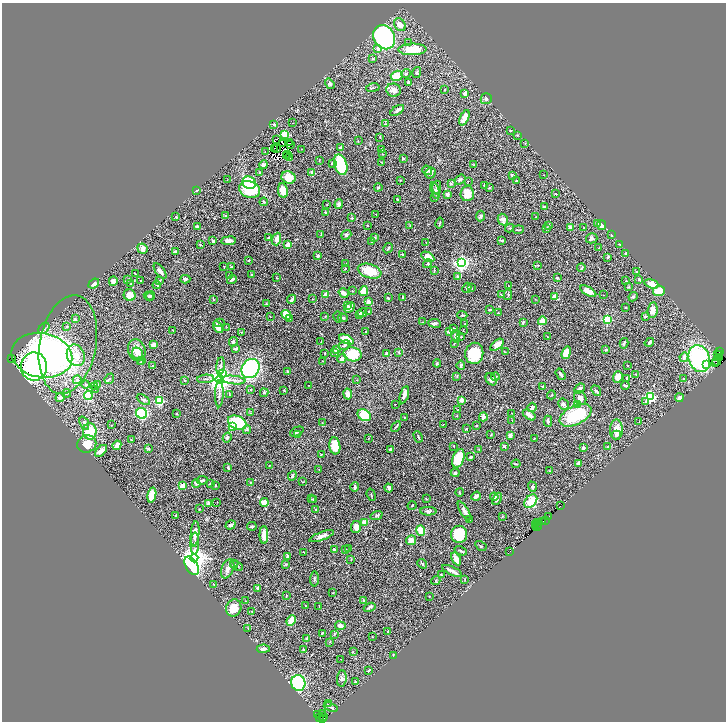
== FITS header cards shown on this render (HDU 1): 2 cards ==
NAXIS1  =                 1448
NAXIS2  =                 1439

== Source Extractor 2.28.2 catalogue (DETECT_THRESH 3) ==
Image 1448 x 1439 px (HDU 1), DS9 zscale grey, zoomed out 1/2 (1 PNG px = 2 x 2 image px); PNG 728 x 724 px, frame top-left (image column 1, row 1438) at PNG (2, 3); each listed source drawn as its Kron ellipse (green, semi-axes under 4 px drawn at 4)
Background 2.39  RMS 0.065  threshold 0.195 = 3 sigma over >= 5 px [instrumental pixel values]
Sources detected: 545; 65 cannot appear on this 1/2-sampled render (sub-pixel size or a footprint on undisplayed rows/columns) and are neither listed nor drawn; the other 480 listed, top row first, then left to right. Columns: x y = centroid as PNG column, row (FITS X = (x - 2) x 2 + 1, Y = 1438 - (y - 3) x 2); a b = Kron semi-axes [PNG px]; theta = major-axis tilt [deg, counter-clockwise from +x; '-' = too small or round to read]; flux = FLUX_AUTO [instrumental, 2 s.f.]
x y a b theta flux
400 25 7 5 -54 85
384 37 12 10 -59 2900
409 42 2 1 - 50
378 49 2 2 - 54
413 49 14 6 1 250
373 59 4 3 - 13
417 72 5 4 - 15
406 74 5 3 - 23
397 76 6 5 - 170
408 82 3 3 - 11
330 84 5 4 - 37
373 88 7 2 11 13
394 90 7 6 - 75
445 90 3 2 - 5.6
465 93 3 3 - 41
486 99 5 5 - 28
397 110 8 3 33 33
464 118 8 3 66 180
293 123 2 1 - 3.2
274 124 2 2 - 49
386 124 3 2 - 6.7
510 131 3 2 - 5.4
285 135 3 3 - 760
517 135 3 3 - 8.5
380 137 3 2 - 4.6
277 139 3 2 - 16
358 141 3 2 - 4.8
283 143 2 1 - 1.3
290 143 2 1 - 3
525 143 3 2 - 4
290 145 2 1 - 4
275 148 2 1 - 7.1
277 148 2 1 - 2.8
341 148 3 3 - 40
301 149 2 1 - 4.7
382 149 3 2 - 9.1
265 152 3 2 - 5.7
287 154 2 1 - 4.5
382 154 2 2 - 5.1
286 156 2 1 - 6.9
289 158 2 2 - 37
403 158 4 2 - 12
319 160 2 2 - 5.4
382 162 3 2 - 7.6
332 163 2 2 - 34
263 165 4 4 - 34
341 165 10 6 -73 680
474 165 4 2 - 7.4
427 170 5 4 - 32
312 172 2 2 - 140
260 173 4 2 - 14
430 173 5 5 - 30
543 175 2 1 - 3
512 176 4 3 - 9.5
289 177 7 6 - 190
227 180 2 1 - 3.8
400 180 3 2 - 6
460 180 6 3 35 22
516 180 3 2 - 7.7
468 181 2 2 - 4.8
249 183 7 6 - 470
451 184 4 3 - 10
484 185 3 3 - 10
378 187 4 3 - 14
437 187 7 4 -89 35
489 188 3 3 - 11
250 189 11 8 -21 580
197 190 2 2 - 22
435 190 9 3 -73 22
283 191 7 5 -81 140
447 194 4 3 - 39
467 194 7 6 - 150
555 194 2 2 - 12
434 198 3 2 - 5.7
397 199 3 2 - 8.6
264 202 4 3 - 11
327 204 3 2 - 6.4
339 204 5 3 - 39
544 207 3 2 - 15
325 212 2 2 - 28
376 214 3 2 - 6.1
226 215 3 3 - 15
480 216 5 4 - 22
176 217 2 2 - 16
536 217 2 2 - 5.2
352 218 3 3 - 11
503 220 6 5 - 65
440 223 5 2 - 11
598 224 3 3 - 25
367 225 2 2 - 6.9
410 225 3 2 - 7.8
549 225 3 3 - 9.6
602 225 5 4 - 32
197 226 3 2 - 34
570 227 4 4 - 30
510 228 4 2 - 8.7
547 228 3 2 - 19
584 228 2 1 - 4.9
518 230 5 2 - 13
321 234 3 2 - 6.4
346 235 5 3 - 27
611 235 3 2 - 11
268 238 4 3 - 15
374 238 4 3 - 13
592 238 6 5 - 34
277 239 6 4 71 79
502 240 4 3 - 16
213 241 4 2 - 29
228 241 7 4 6 56
372 241 3 3 - 14
426 243 2 1 - 3.4
620 244 3 2 - 9.6
200 245 3 2 - 7.9
288 245 4 3 - 110
388 248 5 2 - 13
599 248 3 2 - 4.5
142 249 5 5 - 52
175 251 3 3 - 16
402 254 3 2 - 9.6
626 254 3 2 - 19
318 256 3 3 - 25
428 257 7 4 -31 200
608 257 3 3 - 18
249 260 2 2 - 7.1
345 263 3 2 - 4.6
461 263 3 3 - 4100
427 264 4 4 - 14
538 265 3 2 - 10
224 266 2 2 - 6.6
231 267 3 2 - 9.9
345 268 2 2 - 5.4
581 268 4 2 - 7.2
160 271 9 3 -54 42
370 271 12 7 -17 270
434 271 4 2 - 8.8
637 272 3 3 - 13
135 273 3 2 - 5.6
252 275 3 3 - 9.7
229 276 2 2 - 5
458 276 3 3 - 26
276 278 3 2 - 4.8
557 278 3 2 - 14
128 279 2 2 - 5.3
185 279 5 3 - 20
639 279 4 3 - 12
232 280 5 2 - 36
113 281 5 4 - 44
141 281 2 2 - 8.5
159 281 4 3 - 14
626 281 3 2 - 7.9
94 284 6 4 39 47
131 284 3 2 - 5.4
651 284 7 4 -16 150
157 285 4 3 - 9
509 286 3 2 - 9
471 287 3 2 - 6.8
629 287 3 3 - 9.8
467 288 5 3 - 16
352 291 3 2 - 5.7
364 291 5 4 - 200
588 291 9 4 -30 130
659 291 6 5 - 190
344 293 5 3 - 72
130 295 6 5 - 130
326 295 2 2 - 240
501 295 2 2 - 18
508 295 5 2 - 13
603 295 2 2 - 4
149 296 5 4 - 19
150 296 4 4 - 18
554 296 3 3 - 46
403 297 3 2 - 9.2
633 297 5 3 - 18
388 298 3 2 - 11
213 299 3 2 - 9.8
292 299 5 2 - 46
313 299 2 2 - 5.5
535 299 3 2 - 4
368 302 3 3 - 47
266 304 3 2 - 7.8
347 305 3 3 - 9.6
349 307 6 3 45 86
626 307 2 2 - 6.2
490 310 3 2 - 29
653 310 8 5 82 89
369 312 3 2 - 6.3
362 313 5 3 - 50
498 313 2 2 - 7.2
286 315 5 3 - 130
359 315 3 3 - 18
462 315 5 3 - 13
325 316 2 2 - 4.9
645 316 4 3 - 13
270 317 2 1 - 3.1
338 317 5 3 - 17
343 318 5 3 - 22
75 319 4 3 - 17
290 319 2 2 - 25
607 320 3 3 - 840
542 321 4 4 - 89
422 322 2 2 - 5.4
523 322 3 2 - 19
219 323 6 3 -4 15
435 323 6 3 -7 20
465 324 2 2 - 3.9
67 327 2 2 - 50
218 327 7 4 -58 87
227 327 3 2 - 8.9
44 328 7 4 44 28
453 329 4 3 - 23
173 330 2 2 - 5
366 331 2 2 - 14
449 331 4 3 - 44
463 331 2 1 - 3.6
241 332 2 2 - 4.4
456 336 6 3 -76 36
460 337 3 2 - 7.1
547 337 2 2 - 3.8
346 340 8 4 -25 290
233 342 4 4 - 17
321 342 4 2 - 6.6
649 342 5 3 - 21
454 343 2 1 - 5.1
624 343 5 2 - 17
68 344 50 28 79 800
154 345 3 3 - 100
344 345 6 3 24 27
497 345 8 4 41 83
236 348 4 3 - 32
137 350 11 8 -70 130
336 350 2 2 - 170
606 350 2 2 - 44
334 352 4 3 - 15
399 352 3 3 - 11
505 352 4 2 - 8.6
719 352 2 1 - 30
137 353 6 5 - 56
325 353 2 1 - 6.2
474 353 11 9 82 460
566 353 6 4 71 120
352 354 9 7 -11 370
386 354 4 3 - 41
718 354 2 1 - 23
719 354 2 1 - 2.4
42 355 30 22 -10 3300
76 355 11 8 -67 150
684 357 4 4 - 54
342 358 5 4 - 49
719 358 4 2 - 100
11 359 2 1 - 40
699 359 14 10 -71 1200
142 360 4 3 - 11
322 361 2 2 - 7.6
716 361 4 2 - 43
141 362 4 3 - 9.7
437 363 4 3 - 11
707 364 4 3 - 50
716 364 2 1 - 15
461 365 4 3 - 18
34 366 14 13 - 2200
152 366 2 2 - 5.4
221 366 8 3 84 25
628 366 2 2 - 4.7
250 368 10 8 61 1800
288 371 4 3 - 13
223 374 4 3 - 1000
560 374 6 3 -56 28
636 374 2 2 - 5.3
457 376 4 2 - 7.2
495 377 4 3 - 14
618 377 6 5 - 110
627 378 2 2 - 37
109 379 5 3 - 16
205 379 8 2 5 19
491 379 6 5 - 37
683 379 3 2 - 6.4
77 380 4 3 - 18
220 380 4 4 - 13000
233 380 12 3 -6 48
357 380 2 2 - 4
185 381 3 2 - 7.5
97 384 4 3 - 14
86 385 4 4 - 15
309 385 2 2 - 4
542 386 3 2 - 8.4
625 386 4 3 - 17
95 387 3 2 - 7.1
95 389 3 2 - 10
251 389 3 3 - 8
579 389 6 3 42 37
284 390 3 2 - 10
596 391 6 2 -52 16
67 393 4 2 - 8.7
264 393 4 4 - 14
219 394 13 3 88 35
229 394 4 2 - 7.6
348 394 6 4 -79 69
88 395 4 4 - 390
404 395 9 3 74 51
551 395 4 2 - 8.7
650 396 3 3 - 1100
60 397 5 4 - 33
580 398 7 6 - 66
679 398 4 2 - 71
143 400 7 4 -31 24
462 400 2 2 - 160
159 401 3 3 - 1100
646 402 2 2 - 61
395 404 2 2 - 10
563 404 6 5 - 32
577 404 4 3 - 13
532 407 5 4 - 48
458 409 2 1 - 3.9
142 413 5 5 - 810
250 413 3 2 - 7.9
511 413 2 2 - 4.5
176 414 2 2 - 7
364 415 7 5 -30 410
529 415 7 3 -35 54
575 415 17 9 26 600
457 416 3 2 - 6.1
404 417 2 2 - 14
483 417 4 3 - 39
512 420 2 1 - 5
548 421 6 3 -89 25
639 422 3 1 - 5.7
84 423 7 4 -67 31
237 423 10 6 -24 800
322 423 3 2 - 5.1
443 424 2 2 - 8.1
112 425 2 2 - 5.8
477 425 3 2 - 6.8
232 427 4 3 - 99
396 427 6 3 54 15
466 429 3 2 - 9.3
247 430 4 3 - 14
616 430 10 6 -90 110
90 431 8 7 - 370
297 432 7 4 25 41
298 434 4 3 - 13
491 435 3 2 - 5.4
510 435 4 3 - 44
616 435 5 4 - 24
227 437 5 4 - 23
418 437 6 2 -62 10
368 438 2 2 - 3.2
534 438 2 1 - 7.7
131 440 3 2 - 6.3
87 444 10 8 21 160
117 445 5 3 - 85
335 446 8 5 -83 190
454 446 2 2 - 6
504 446 3 2 - 18
607 447 3 2 - 12
583 448 2 2 - 100
148 449 3 3 - 11
390 449 4 3 - 27
479 449 2 1 - 4.6
101 451 7 4 43 68
321 455 2 2 - 14
471 457 3 2 - 10
458 458 10 5 70 340
578 463 4 4 - 22
516 464 4 2 - 8.7
269 465 2 2 - 5.6
228 468 4 2 - 19
319 470 3 1 - 4.2
550 471 2 2 - 4.3
455 473 4 3 - 17
292 476 5 3 - 18
202 480 5 2 - 17
250 482 2 2 - 8.6
303 482 4 2 - 5.6
196 483 4 3 - 26
210 484 2 2 - 33
215 485 2 2 - 9.1
183 486 3 3 - 120
355 487 5 3 - 25
532 487 5 4 - 28
389 488 4 3 - 32
459 492 4 2 - 8
152 495 7 4 78 150
371 495 6 1 -73 7.9
476 496 5 2 - 55
494 497 4 3 - 28
312 499 3 2 - 8.6
426 499 3 2 - 7.4
497 499 6 2 65 35
314 500 3 2 - 21
531 501 7 5 48 240
217 502 3 2 - 4.4
264 502 4 4 - 110
209 503 3 2 - 71
412 505 5 2 - 12
560 506 2 1 - 36
199 509 2 2 - 6.6
315 509 2 2 - 24
428 511 8 4 -1 29
464 511 11 3 -58 50
176 515 3 2 - 7.2
377 515 6 3 19 17
502 516 4 2 - 7.5
549 516 3 2 - 49
470 520 2 2 - 14
545 520 3 1 - 21
543 521 2 1 - 57
364 522 2 2 - 160
537 523 2 1 - 54
231 525 5 4 - 29
536 525 2 1 - 27
538 525 2 1 - 36
252 526 5 2 - 13
356 527 6 5 - 76
537 527 4 1 - 33
421 531 5 3 - 210
195 534 12 3 85 93
459 534 8 8 - 280
264 535 9 4 -89 120
322 536 13 3 20 66
411 540 5 4 - 76
195 544 11 2 88 19
481 546 6 2 -31 9
346 549 2 2 - 8
349 549 2 2 - 21
334 550 3 3 - 24
461 551 6 3 -22 18
304 552 3 2 - 4.5
510 552 2 1 - 8.1
288 556 3 3 - 27
194 558 4 4 - 13000
456 559 7 3 -59 78
351 560 3 2 - 6.1
234 564 4 3 - 12
285 564 3 2 - 9.7
422 564 5 3 - 15
192 566 10 6 -59 2200
236 566 7 2 -32 16
228 569 10 6 68 73
452 571 11 2 -26 56
441 575 3 2 - 7.4
314 579 7 3 89 20
436 580 5 3 - 8.9
465 580 3 2 - 5.6
214 585 4 2 - 7.4
258 588 4 3 - 28
333 593 3 2 - 5.7
286 595 3 2 - 6.6
429 596 2 2 - 4.4
245 601 2 1 - 7.9
364 601 3 3 - 29
305 606 2 2 - 6.9
319 607 2 2 - 4.2
370 607 6 3 21 31
234 608 9 7 70 130
252 611 2 2 - 7.3
291 620 5 3 - 220
340 626 5 3 - 70
248 628 3 2 - 5.4
388 631 2 2 - 7.8
322 633 3 2 - 11
334 634 4 2 - 10
372 637 2 2 - 7.1
307 639 2 2 - 37
330 642 3 2 - 5.8
263 649 6 3 1 42
304 649 3 2 - 10
353 652 2 2 - 5.3
393 655 2 2 - 5.2
341 659 2 1 - 7.7
368 671 3 2 - 13
342 678 8 5 84 37
355 682 2 2 - 9.9
298 683 8 7 - 1000
328 704 3 2 - 8.2
331 707 7 2 -21 14
318 714 3 2 - 27
322 714 3 1 - 14
324 716 3 1 - 12
319 717 2 1 - 5.6
322 718 3 2 - 51
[65 sub-pixel or undisplayed-footprint detections neither listed nor drawn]